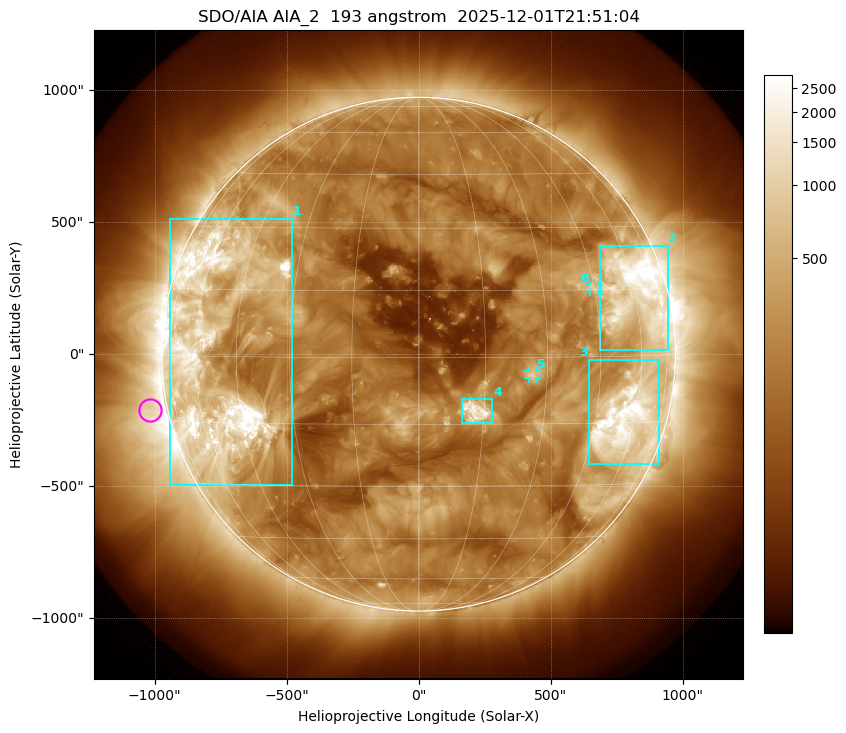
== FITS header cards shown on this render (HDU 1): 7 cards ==
TELESCOP= 'SDO/AIA '           / For AIA: SDO/AIA
INSTRUME= 'AIA_2   '           / For AIA: AIA_ATA1, AIA_ATA2, AIA_ATA3 or AIA_AT
WAVELNTH=                  193 / [angstrom] Wavelength
WAVEUNIT= 'angstrom'           / Wavelength unit: angstrom
DATE-OBS= '2025-12-01T21:51:04.846' / [ISO] Date when observation started; ISO 8
CTYPE1  = 'HPLN-TAN'           / CTYPE1: HPLN
CTYPE2  = 'HPLT-TAN'           / CTYPE2: HPLT

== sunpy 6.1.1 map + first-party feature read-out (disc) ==
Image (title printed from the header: SDO/AIA AIA_2  193 angstrom  2025-12-01T21:51:04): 1024 x 1024 px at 2.4 arcsec/px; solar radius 973 arcsec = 406 px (full disc in frame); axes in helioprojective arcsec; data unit not stated in the header (colour bar unlabelled)
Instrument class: DISC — disc imager (sunpy class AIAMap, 193 A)
Bright regions (active regions / flare kernels): reference = the median radial profile (limb darkening/brightening removed); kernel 9 px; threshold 5 sigma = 521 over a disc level ~197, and >= 1.15x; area >= 12 px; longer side >= 10 px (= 24 arcsec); searched inside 0.97 R_sun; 6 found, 6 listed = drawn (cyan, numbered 1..; 2 of them under ~33 arcsec drawn as corner ticks so the feature stays visible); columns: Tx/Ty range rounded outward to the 5 arcsec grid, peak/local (2 s.f.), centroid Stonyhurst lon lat
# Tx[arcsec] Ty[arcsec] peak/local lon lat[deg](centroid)
1 -945..-480 -495..515 22 -53 +0
2 685..945 15..410 18 +60 +14
3 645..910 -420..-20 15 +57 -14
4 160..280 -260..-170 15 +13 -12
5 415..450 -90..-65 5.4 +26 -4
6 650..685 235..265 4.1 +45 +15
Off-limb structures (1.02-1.3 R_sun): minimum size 162 px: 2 found; the strongest spans PA ~65..135 deg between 1.02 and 1.3 R_sun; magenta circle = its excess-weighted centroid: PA ~100 deg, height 1.07 R_sun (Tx ~-1020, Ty ~-210 arcsec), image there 3.3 x the reference